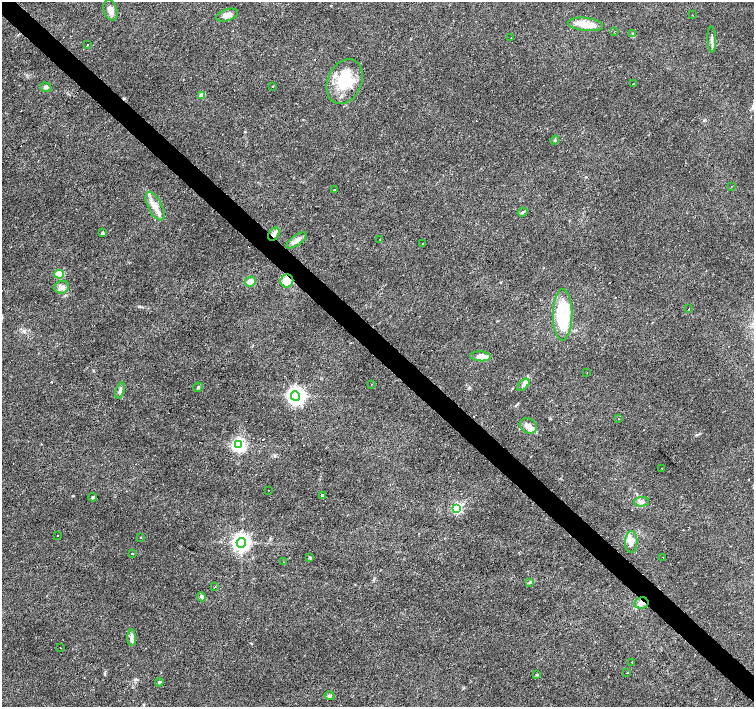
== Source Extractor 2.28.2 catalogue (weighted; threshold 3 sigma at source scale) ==
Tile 6 of 4 x 4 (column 2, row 2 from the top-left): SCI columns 1505-3008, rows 2973-4382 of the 6018 x 6012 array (HDU 1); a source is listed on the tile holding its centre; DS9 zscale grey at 2 x 2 block average (1 PNG px = mean of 2 x 2 image px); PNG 756 x 709 px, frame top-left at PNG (2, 2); each listed source drawn as its Kron ellipse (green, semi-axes under 4 px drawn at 4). Shown black and unused: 4% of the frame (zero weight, under 3 of 4 exposures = <1% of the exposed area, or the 3 px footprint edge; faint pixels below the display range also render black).
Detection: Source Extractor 2.28.2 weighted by HDU 2 'WHT'; one run over the whole footprint, this tile lists its part. Background 0.0142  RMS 0.0028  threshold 0.0128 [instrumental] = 3 sigma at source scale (4.5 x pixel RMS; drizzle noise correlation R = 1.50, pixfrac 1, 0.0396/0.0396 arcsec/px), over >= 5 px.
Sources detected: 82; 14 cosmic-ray / hot-pixel residue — neither listed nor drawn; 3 inside a brighter listed object's ellipse — not listed separately; the other 65 listed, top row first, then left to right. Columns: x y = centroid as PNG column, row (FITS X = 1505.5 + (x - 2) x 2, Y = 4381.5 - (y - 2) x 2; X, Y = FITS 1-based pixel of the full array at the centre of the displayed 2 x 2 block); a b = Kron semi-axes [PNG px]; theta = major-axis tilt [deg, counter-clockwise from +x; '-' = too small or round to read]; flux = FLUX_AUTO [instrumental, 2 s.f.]
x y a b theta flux
110 10 10 6 -71 4.4
227 15 11 5 18 4.7
693 15 2 2 - 0.6
585 24 18 6 -7 11
614 32 2 2 - 0.36
632 33 3 3 - 0.53
511 37 2 2 - 0.35
712 39 13 3 -88 2.1
88 45 2 2 - 0.67
345 82 23 17 66 27
633 83 2 2 - 0.51
273 86 2 2 - 0.42
46 87 6 4 -18 1.5
202 95 3 3 - 11
555 140 4 3 - 0.7
731 186 2 2 - 0.61
334 190 2 2 - 0.83
155 206 15 7 -63 6.7
523 212 5 3 - 1.1
102 233 2 2 - 1.6
274 234 7 5 55 2.8
380 239 2 2 - 0.45
296 240 12 5 36 3.5
423 243 2 2 - 2.5
59 274 5 4 - 11
287 281 6 6 - 13
250 282 6 5 - 4.2
62 287 7 6 - 2.7
689 309 2 2 - 1.4
563 315 25 9 89 38
481 356 10 5 -3 6.1
587 373 2 2 - 0.58
371 384 2 2 - 0.26
523 385 7 4 44 2.1
198 387 5 3 - 0.88
120 390 8 3 75 1.6
295 396 5 4 - 310
618 419 2 2 - 0.82
528 426 9 7 -31 4.3
239 445 4 4 - 140
661 468 2 2 - 0.59
268 490 2 2 - 0.2
322 495 2 2 - 79
93 497 4 3 - 0.95
641 502 7 5 3 2.9
457 508 4 3 - 77
57 535 2 2 - 0.25
140 537 2 2 - 1.2
631 542 11 6 89 4
241 543 5 4 - 320
132 553 2 2 - 1.6
663 557 2 2 - 0.35
310 558 4 3 - 0.74
284 562 2 2 - 0.21
530 582 4 2 - 0.65
215 587 2 2 - 1.6
201 597 5 4 - 1.2
641 603 7 5 11 3.9
132 638 8 4 -90 2.2
60 648 2 2 - 1.6
632 662 2 2 - 6.7
627 673 2 2 - 1.9
537 675 3 2 - 0.71
159 682 4 3 - 0.99
330 696 5 4 - 1.2
Overlapping masked pixels (flux is a lower limit): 3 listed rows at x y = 274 234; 287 281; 641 603
Diffuse or blended objects may show on this block-average render without a row.